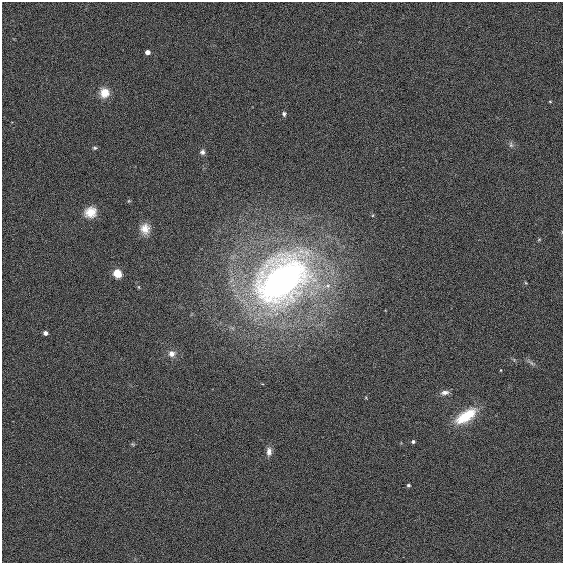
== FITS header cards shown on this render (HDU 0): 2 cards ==
NAXIS1  =                  561
NAXIS2  =                  561

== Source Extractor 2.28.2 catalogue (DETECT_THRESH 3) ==
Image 561 x 561 px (HDU 0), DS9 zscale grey, 1 PNG px = 1 image px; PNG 565 x 565 px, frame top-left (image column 1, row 561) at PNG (2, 2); no overlay
Background -0.00106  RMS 0.034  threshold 0.102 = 3 sigma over >= 5 px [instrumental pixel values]
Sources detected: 23; all 23 listed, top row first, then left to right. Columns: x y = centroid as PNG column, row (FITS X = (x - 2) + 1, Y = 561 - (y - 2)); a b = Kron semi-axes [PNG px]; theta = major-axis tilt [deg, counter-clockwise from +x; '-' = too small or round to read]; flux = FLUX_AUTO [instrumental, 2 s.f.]
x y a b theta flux
147 52 4 4 - 15
104 93 12 11 - 34
550 101 5 3 - 2.1
284 114 5 5 - 5.8
511 145 8 6 -76 6.4
95 148 7 5 0 4.1
202 152 7 6 - 7.9
129 201 5 5 - 2.6
90 212 15 13 18 38
145 229 14 12 87 27
539 240 6 4 2 2.4
117 273 5 5 - 110
282 280 63 44 42 1200
139 287 6 4 -89 2.7
45 333 4 4 - 11
172 354 9 8 - 16
531 363 14 3 -39 5
445 392 11 6 7 11
466 416 27 12 33 84
413 442 4 4 - 5.4
133 444 6 4 -21 2.7
269 451 11 7 -89 14
408 485 4 4 - 4.1